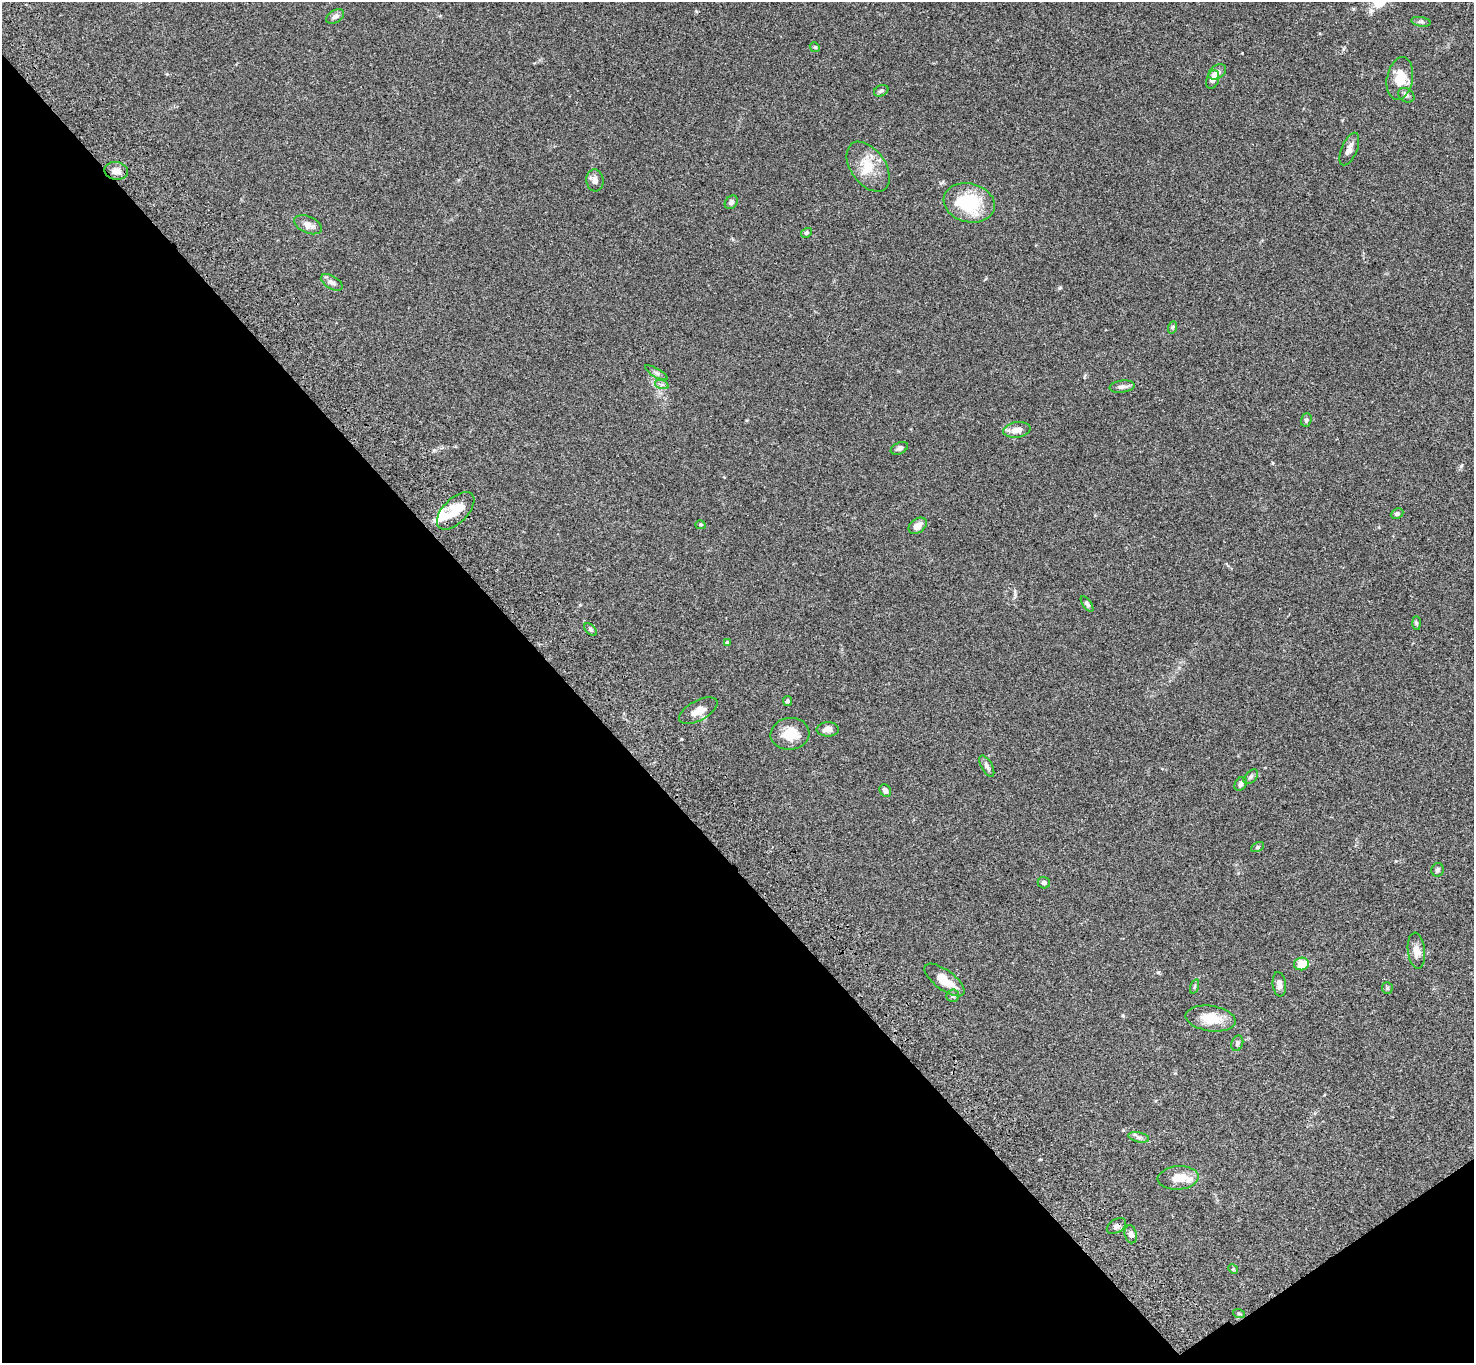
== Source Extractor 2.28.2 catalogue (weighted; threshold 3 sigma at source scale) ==
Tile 14 of 4 x 4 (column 2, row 4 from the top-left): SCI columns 1577-3048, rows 381-1741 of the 6093 x 6062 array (HDU 1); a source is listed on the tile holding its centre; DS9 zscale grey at full resolution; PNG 1476 x 1365 px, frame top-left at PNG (2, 2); each listed source drawn as its Kron ellipse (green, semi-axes under 4 px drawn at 4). Shown black and unused: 40% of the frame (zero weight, under 3 of 4 exposures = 6% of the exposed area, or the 3 px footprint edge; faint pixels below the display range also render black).
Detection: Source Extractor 2.28.2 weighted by HDU 2 'WHT'; one run over the whole footprint, this tile lists its part. Background 0.0598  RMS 0.0052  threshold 0.0233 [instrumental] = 3 sigma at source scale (4.5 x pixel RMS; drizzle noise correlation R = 1.50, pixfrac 1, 0.05/0.05 arcsec/px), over >= 5 px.
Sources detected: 62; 1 inside a brighter object's white glare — neither listed nor drawn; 3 inside a brighter listed object's ellipse — not listed separately; the other 58 listed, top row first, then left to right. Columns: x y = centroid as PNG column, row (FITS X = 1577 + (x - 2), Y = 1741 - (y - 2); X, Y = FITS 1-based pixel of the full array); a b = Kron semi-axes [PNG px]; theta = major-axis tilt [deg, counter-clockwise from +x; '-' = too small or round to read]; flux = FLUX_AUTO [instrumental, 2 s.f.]
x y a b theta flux
335 16 10 6 33 2.1
1421 22 10 4 -10 1.1
815 47 5 4 - 0.61
1217 72 10 6 33 3.3
1400 79 21 13 79 10
1213 80 9 6 70 2.5
881 91 7 5 27 1.1
1406 95 9 6 -34 1.3
1349 149 17 7 67 3.1
868 167 28 17 -54 12
116 171 12 9 -10 3.7
595 180 11 8 -84 2.9
731 202 7 5 49 1.5
969 203 26 19 -14 30
308 225 14 8 -24 3.6
806 233 5 4 - 0.65
332 282 12 6 -31 1.9
1173 327 6 4 70 0.73
656 373 13 4 -30 1.3
662 385 7 4 -18 1
1122 387 13 6 7 2
1306 420 7 5 70 1.1
1017 430 13 7 9 4
899 448 9 5 24 1.5
456 511 23 12 45 11
1397 514 6 5 - 1.2
700 525 5 4 - 0.64
918 526 10 7 36 3.6
1087 604 9 4 -55 1.1
1416 623 7 4 -88 0.77
591 630 7 4 -45 0.88
727 642 4 3 - 0.53
787 701 5 4 - 0.93
698 711 21 10 28 4.9
828 729 11 7 0 3.1
790 734 19 16 6 10
987 766 12 5 -61 1.7
1251 777 9 5 45 1.2
1241 784 7 5 54 1.4
885 791 7 5 -57 1.8
1258 847 7 4 27 0.76
1437 870 7 6 - 0.98
1044 883 6 5 - 1.4
1416 951 18 8 -84 4.5
1301 964 7 6 - 8.5
945 980 24 10 -37 9.1
1279 984 12 6 -83 2.6
1195 987 7 3 71 0.61
1387 988 6 5 - 0.72
953 996 6 6 - 1.1
1211 1018 25 12 -9 11
1237 1043 8 5 71 1.2
1139 1137 10 5 -11 1.5
1178 1178 20 11 5 7.1
1116 1226 10 6 33 1.7
1131 1234 9 6 -77 1.9
1233 1269 5 4 - 0.5
1239 1314 6 3 -20 0.58
Overlapping masked pixels (flux is a lower limit): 1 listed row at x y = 1116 1226
Unlisted compact peaks at least as high as the median listed source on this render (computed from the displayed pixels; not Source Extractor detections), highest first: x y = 1461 466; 1059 288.